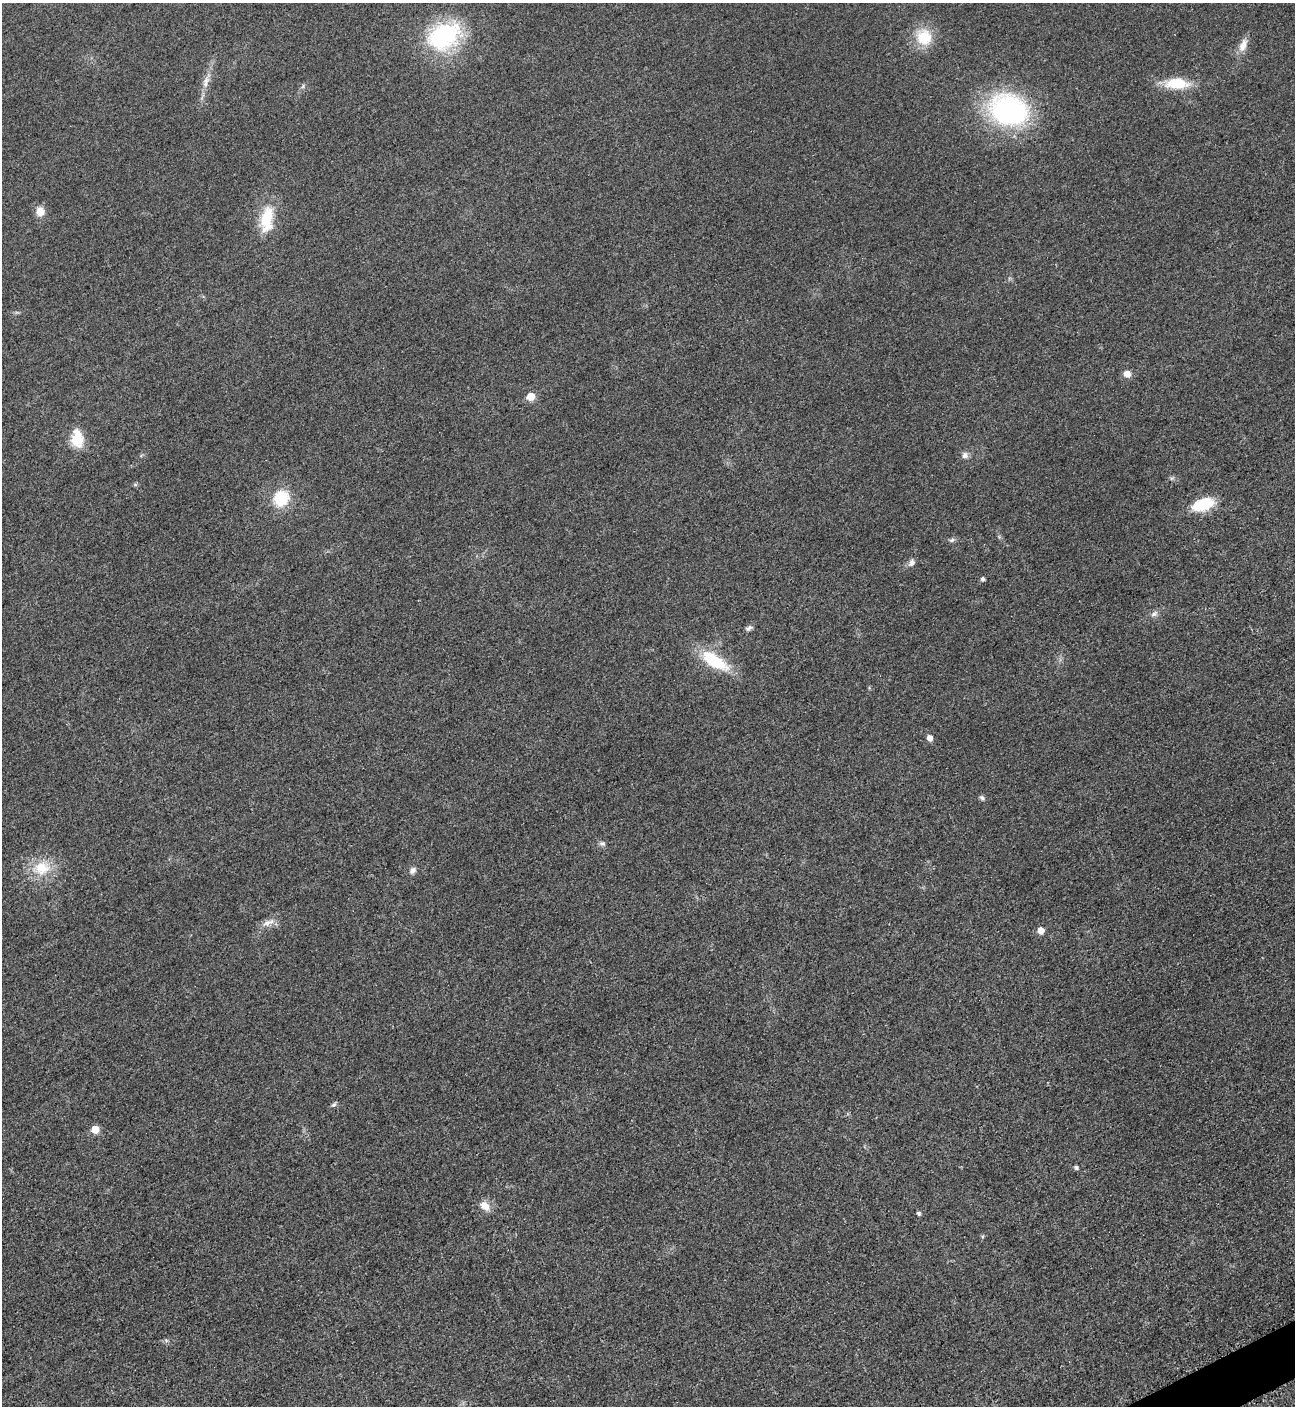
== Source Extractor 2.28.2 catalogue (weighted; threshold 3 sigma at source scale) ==
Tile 6 of 4 x 4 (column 2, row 2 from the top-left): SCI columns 1595-2887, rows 2873-4276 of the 5669 x 5701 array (HDU 1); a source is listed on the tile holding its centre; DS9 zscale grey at full resolution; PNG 1297 x 1408 px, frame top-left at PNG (2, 3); no overlay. Shown black and unused: <1% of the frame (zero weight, under 3 of 5 exposures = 4% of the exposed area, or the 3 px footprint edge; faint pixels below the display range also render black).
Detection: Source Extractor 2.28.2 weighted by HDU 2 'WHT'; one run over the whole footprint, this tile lists its part. Background 0.0193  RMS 0.0052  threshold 0.0234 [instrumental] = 3 sigma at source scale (4.5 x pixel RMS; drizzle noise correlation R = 1.50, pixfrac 1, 0.05/0.05 arcsec/px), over >= 5 px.
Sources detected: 33; all 33 listed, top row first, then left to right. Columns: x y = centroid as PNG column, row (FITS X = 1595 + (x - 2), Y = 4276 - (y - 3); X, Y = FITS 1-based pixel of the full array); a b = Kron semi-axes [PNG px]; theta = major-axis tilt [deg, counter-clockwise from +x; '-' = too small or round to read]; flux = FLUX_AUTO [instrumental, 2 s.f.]
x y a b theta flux
443 36 38 26 27 59
924 37 22 20 -66 15
1243 45 20 9 68 4.9
206 81 25 8 71 5.7
1176 83 29 13 -2 16
303 86 7 4 71 0.86
1008 110 40 31 -18 94
40 211 12 11 - 4.8
267 219 32 15 83 19
1127 374 8 7 - 4
531 396 6 6 - 8.5
77 439 23 15 -86 12
965 455 9 8 - 2.2
281 498 16 14 57 20
1203 504 19 10 18 23
952 540 8 5 26 1.2
912 562 11 7 64 2.1
982 579 5 4 - 1.3
1154 614 11 7 32 2.1
749 628 9 6 28 1.5
714 661 41 16 -32 23
929 738 5 5 - 3.4
982 798 8 5 -44 1.2
602 843 9 6 -17 1.5
42 868 26 20 16 15
412 870 9 7 52 2.1
268 922 21 7 22 4
1041 930 6 6 - 4.9
334 1105 8 5 47 1.1
95 1129 6 6 - 8.4
1076 1168 6 4 -73 0.86
485 1206 15 10 -40 4.9
918 1213 5 5 - 1.1